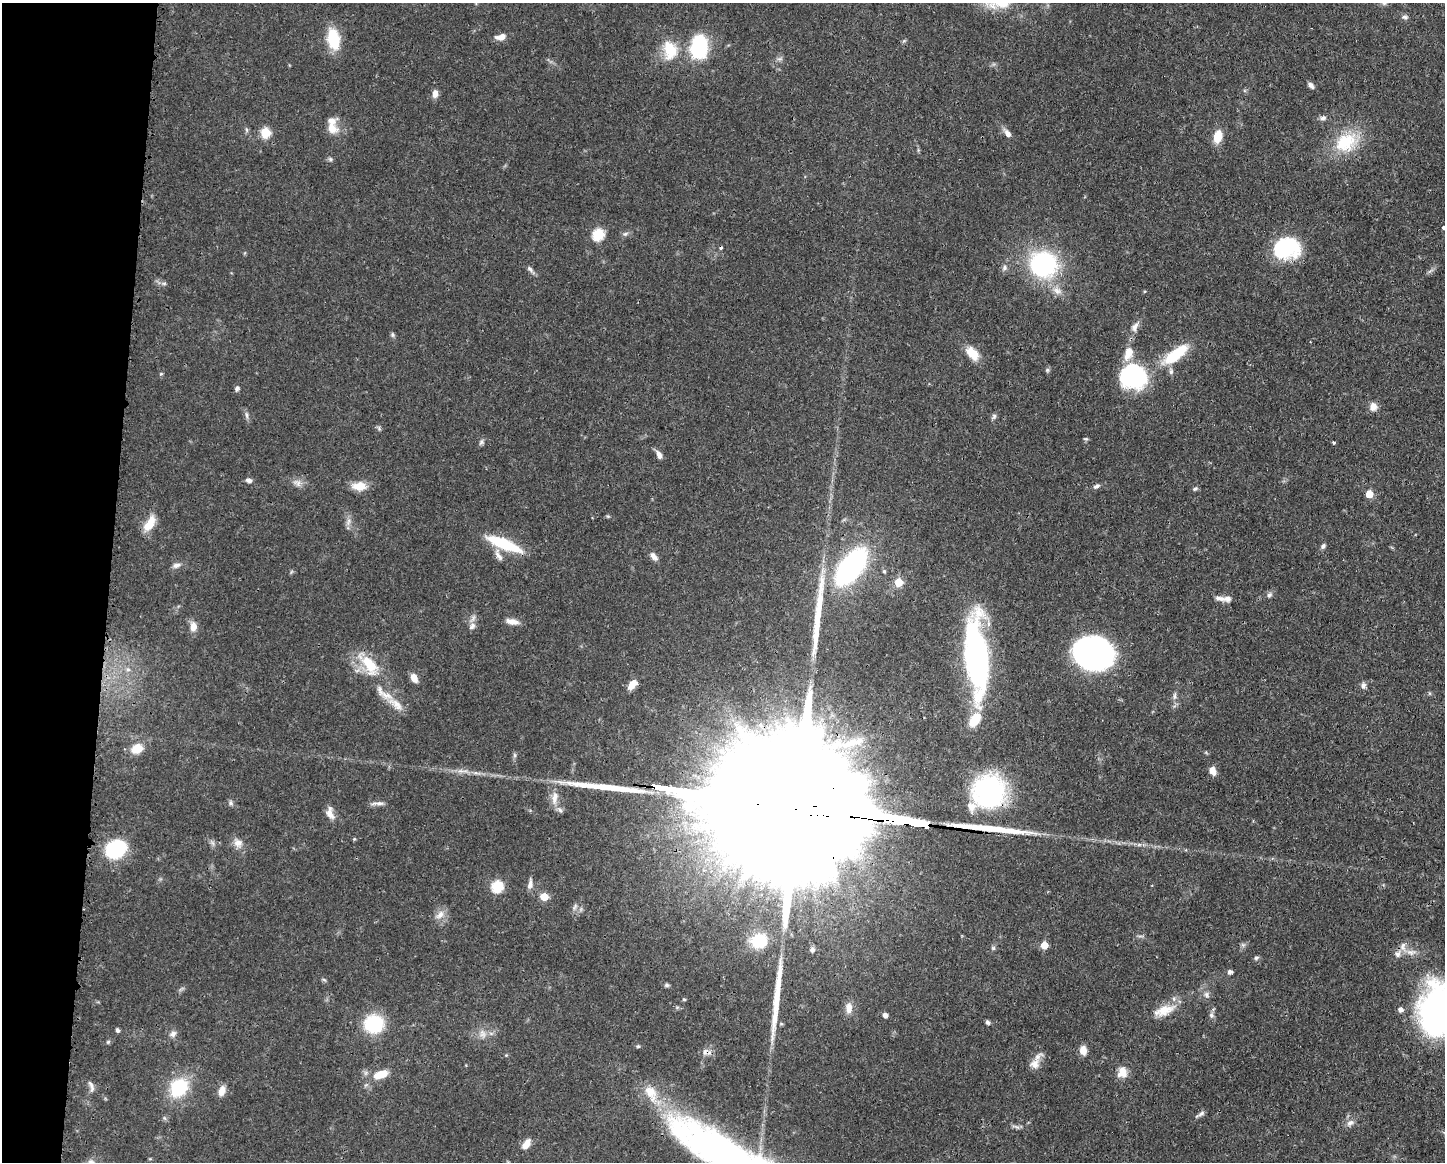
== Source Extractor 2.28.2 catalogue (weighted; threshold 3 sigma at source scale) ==
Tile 7 of 3 x 4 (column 1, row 3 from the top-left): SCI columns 119-1561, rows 1162-2321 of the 4679 x 4643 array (HDU 1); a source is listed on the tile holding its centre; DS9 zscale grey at full resolution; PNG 1447 x 1164 px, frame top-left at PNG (2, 3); no overlay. Shown black and unused: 8% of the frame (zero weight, under 3 of 4 exposures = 1% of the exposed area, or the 3 px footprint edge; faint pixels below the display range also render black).
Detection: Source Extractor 2.28.2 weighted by HDU 2 'WHT'; one run over the whole footprint, this tile lists its part. Background 0.0565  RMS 0.0033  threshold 0.0147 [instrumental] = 3 sigma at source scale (4.5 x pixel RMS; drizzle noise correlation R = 1.50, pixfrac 1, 0.05/0.05 arcsec/px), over >= 5 px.
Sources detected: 143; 2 inside a brighter object's white glare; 1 cosmic-ray / hot-pixel residue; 4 long thin detections or spike segments (spike, bleed or trail) — not listed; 11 inside a brighter listed object's ellipse — not listed separately; the other 125 listed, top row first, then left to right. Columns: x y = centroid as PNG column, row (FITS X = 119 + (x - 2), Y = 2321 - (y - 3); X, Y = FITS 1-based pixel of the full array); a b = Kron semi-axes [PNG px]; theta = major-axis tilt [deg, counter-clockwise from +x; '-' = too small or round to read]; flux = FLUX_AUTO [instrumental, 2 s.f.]
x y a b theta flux
1004 4 18 9 47 4.8
1405 17 9 5 -8 0.8
501 37 12 7 13 2.6
333 39 21 12 -80 13
699 47 22 15 86 25
670 50 26 22 66 10
779 59 8 4 0 0.75
1311 85 9 5 -54 1.1
435 94 9 6 88 2.1
1323 118 9 6 19 1
332 128 17 12 -36 4
247 130 6 4 -71 0.54
265 133 5 5 - 17
1008 133 11 7 -55 1.9
1218 136 12 8 76 6.3
1346 142 34 24 28 15
330 159 6 5 - 0.59
1443 227 3 3 - 1.3
598 234 6 6 - 27
625 234 8 5 29 0.83
1286 248 28 21 11 25
1043 264 14 13 - 73
1004 268 8 7 - 1
530 269 11 5 -41 1
164 283 6 4 0 0.64
1057 291 14 9 -31 2.7
1135 327 15 8 64 2.2
392 335 7 5 -66 0.6
972 353 18 10 -50 5.5
1176 354 36 12 38 15
1047 370 6 5 - 0.55
161 374 5 3 - 0.34
1133 376 30 27 -16 32
237 388 7 5 60 0.91
1373 407 9 8 - 2.7
246 415 10 4 -79 0.88
994 416 7 6 - 0.76
379 428 8 4 -54 0.55
1086 439 6 4 -1 0.45
481 442 8 6 64 0.84
1334 442 4 3 - 0.46
659 455 10 6 -67 1.7
248 480 7 5 -22 1.2
297 483 14 8 -36 1.9
359 486 17 10 2 4.5
1096 486 9 5 22 0.89
1195 489 7 5 25 0.64
1369 494 5 5 - 6.3
348 522 12 5 75 1.3
149 524 18 9 59 6.5
504 544 42 11 -22 15
1323 546 8 5 54 0.78
498 555 19 7 -64 1.9
654 556 12 7 -51 1.7
176 565 12 7 14 1.4
851 567 29 14 52 85
884 571 6 5 - 0.49
899 582 5 5 - 9.6
1269 595 8 6 33 0.91
1219 598 17 7 -10 1.7
512 621 15 7 -12 2.5
472 626 11 8 57 1.6
193 627 13 8 -88 2.7
1092 652 34 25 -3 110
976 658 81 21 -86 82
369 664 38 16 -52 13
128 669 7 6 - 0.98
414 678 9 6 -63 3
632 684 13 8 47 3.3
1363 686 9 7 -86 1.1
1174 696 12 4 83 1
395 704 27 10 -37 4.9
760 725 7 5 -47 0.92
853 742 40 11 16 9
137 748 6 5 - 12
1213 771 10 7 -69 2.5
989 791 34 33 - 48
555 798 20 9 83 3.7
231 803 7 6 - 0.81
378 803 19 4 3 1.4
789 806 156 27 -8 59000
330 813 17 9 -76 2.6
354 839 5 4 - 0.36
238 843 11 11 - 2.5
116 849 12 10 24 43
530 884 12 6 80 1.7
497 886 6 6 - 29
544 897 5 5 - 8.8
575 907 9 5 57 0.89
440 915 15 8 49 2.5
759 941 18 16 9 11
1044 945 5 5 - 5.6
1403 947 14 8 -86 2.2
812 949 7 6 - 0.99
1256 958 6 5 - 0.67
1230 972 5 4 - 1.2
324 980 6 4 -19 0.48
667 985 6 5 - 0.63
1207 995 9 7 -67 1.2
684 999 4 4 - 0.35
849 1008 15 9 90 2.7
1400 1009 6 6 - 1.4
1164 1010 31 12 20 6.7
1437 1011 53 34 -88 93
885 1015 5 5 - 1.2
1211 1015 8 6 -63 0.96
988 1022 6 5 - 0.71
374 1024 16 15 - 21
117 1030 5 4 - 0.72
173 1034 10 7 36 1.4
483 1034 12 8 -66 2.1
108 1042 6 5 - 0.5
638 1046 5 4 - 0.45
1083 1050 9 7 -79 3.2
705 1052 11 7 66 1.7
1035 1064 14 13 - 3.1
1122 1072 14 11 74 4
381 1074 17 9 17 5.7
91 1086 16 6 -76 1.4
179 1087 15 12 48 24
222 1091 13 8 71 2.7
1201 1114 12 5 31 0.98
1350 1123 12 7 36 1.7
526 1144 13 7 56 3.1
731 1157 140 33 -28 160
Overlapping masked pixels (flux is a lower limit): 5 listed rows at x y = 989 791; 789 806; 1437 1011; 705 1052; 731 1157
Isophote crosses this tile's border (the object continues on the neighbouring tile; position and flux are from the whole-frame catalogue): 4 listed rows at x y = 1004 4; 1443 227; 1437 1011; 731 1157